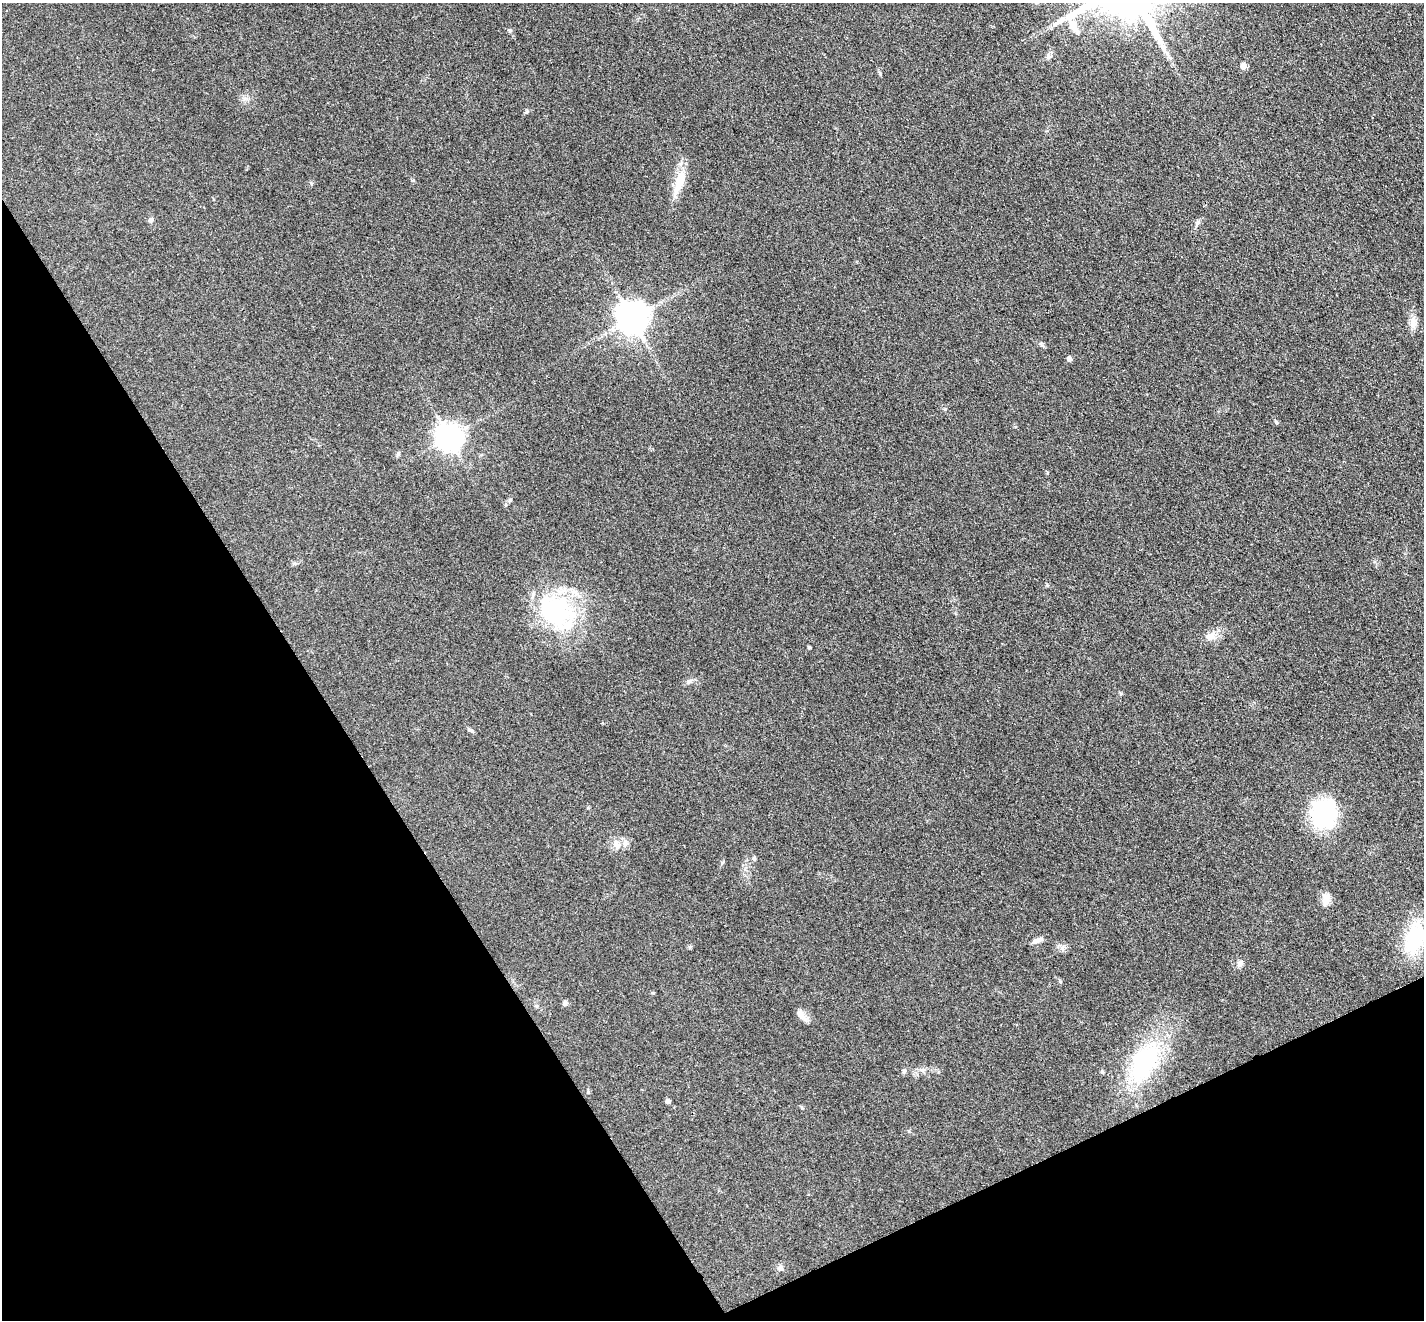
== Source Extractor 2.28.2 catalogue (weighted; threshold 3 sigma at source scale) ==
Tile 14 of 4 x 4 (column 2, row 4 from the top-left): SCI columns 1504-2925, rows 335-1652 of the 5851 x 5809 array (HDU 1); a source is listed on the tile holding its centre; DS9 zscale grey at full resolution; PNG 1426 x 1322 px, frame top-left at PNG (2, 3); no overlay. Shown black and unused: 28% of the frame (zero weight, under 3 of 4 exposures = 7% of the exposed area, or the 3 px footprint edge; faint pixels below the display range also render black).
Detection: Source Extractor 2.28.2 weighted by HDU 2 'WHT'; one run over the whole footprint, this tile lists its part. Background 0.0899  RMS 0.0078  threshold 0.035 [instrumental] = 3 sigma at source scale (4.5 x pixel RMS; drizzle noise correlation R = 1.50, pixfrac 1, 0.05/0.05 arcsec/px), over >= 5 px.
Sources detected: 41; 2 inside a brighter listed object's ellipse — not listed separately; the other 39 listed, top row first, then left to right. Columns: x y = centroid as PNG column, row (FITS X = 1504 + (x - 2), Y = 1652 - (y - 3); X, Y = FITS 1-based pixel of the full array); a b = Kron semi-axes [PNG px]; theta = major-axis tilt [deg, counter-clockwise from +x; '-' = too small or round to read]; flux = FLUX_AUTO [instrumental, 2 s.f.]
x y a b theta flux
1073 26 15 9 -67 9.4
510 30 6 4 18 1
1168 55 7 4 -71 1.9
1243 66 7 7 - 3.3
526 111 6 5 - 1.2
680 181 35 11 71 16
151 220 7 6 - 1.7
1197 222 8 6 49 2.1
632 319 10 9 - 1300
1413 322 19 8 -83 6
1069 359 5 5 - 3.2
1276 422 5 5 - 1.1
449 437 9 8 - 810
398 454 6 4 20 1.1
510 500 5 5 - 0.98
556 611 52 41 -34 85
1210 636 17 10 29 7.2
809 647 4 4 - 0.94
688 682 9 4 19 1.8
1120 693 6 4 -70 0.83
470 730 8 5 -15 1.5
1323 813 31 25 84 75
617 845 14 9 -51 5.6
754 858 6 4 44 1.1
1326 899 18 9 77 6
1414 938 42 23 67 41
1037 941 17 6 23 3.7
1063 949 7 4 -71 1.9
1240 963 11 6 58 2.7
653 993 5 4 - 0.71
565 1003 7 6 - 2
536 1006 6 4 -71 1.1
801 1015 19 8 -51 5.2
1143 1064 60 32 60 78
922 1070 7 6 - 2.1
904 1071 7 5 74 1.5
1102 1072 5 5 - 0.9
668 1101 5 5 - 2
780 1268 8 8 - 2.7
Isophote crosses this tile's border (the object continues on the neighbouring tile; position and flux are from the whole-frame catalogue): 1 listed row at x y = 1414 938
Unlisted compact peaks at least as high as the median listed source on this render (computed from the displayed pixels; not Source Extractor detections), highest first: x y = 1060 981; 945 409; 880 73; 1042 345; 588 1092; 722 862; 1047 585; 588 808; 690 947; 412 180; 802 1108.